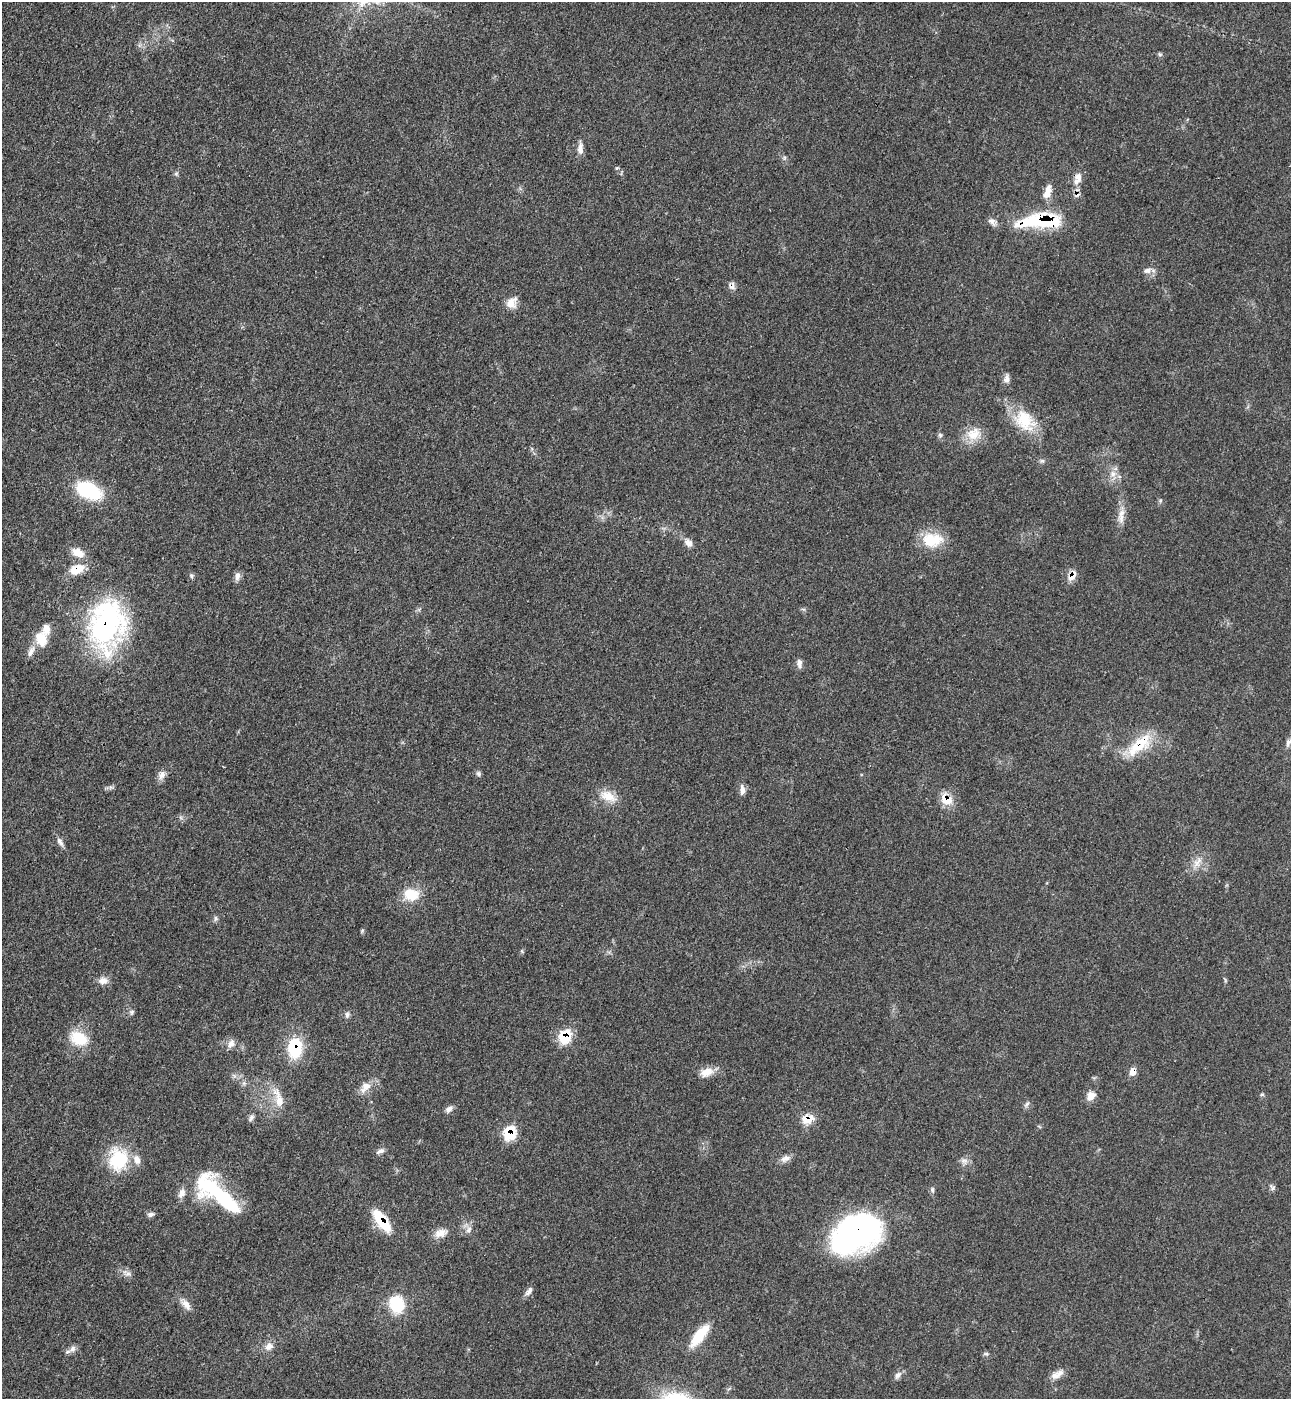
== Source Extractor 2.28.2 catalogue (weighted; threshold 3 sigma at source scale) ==
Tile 11 of 4 x 4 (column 3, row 3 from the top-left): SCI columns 2956-4244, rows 1455-2851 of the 5774 x 5700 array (HDU 1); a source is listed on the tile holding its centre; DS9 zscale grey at full resolution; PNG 1293 x 1401 px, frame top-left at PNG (2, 2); no overlay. Shown black and unused: <1% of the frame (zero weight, under 3 of 4 exposures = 6% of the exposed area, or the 3 px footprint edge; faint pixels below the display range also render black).
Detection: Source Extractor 2.28.2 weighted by HDU 2 'WHT'; one run over the whole footprint, this tile lists its part. Background 0.0713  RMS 0.0055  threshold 0.0245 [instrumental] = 3 sigma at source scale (4.5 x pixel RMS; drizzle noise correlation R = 1.50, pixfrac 1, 0.05/0.05 arcsec/px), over >= 5 px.
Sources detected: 86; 1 inside a brighter object's white glare — not listed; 4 inside a brighter listed object's ellipse — not listed separately; the other 81 listed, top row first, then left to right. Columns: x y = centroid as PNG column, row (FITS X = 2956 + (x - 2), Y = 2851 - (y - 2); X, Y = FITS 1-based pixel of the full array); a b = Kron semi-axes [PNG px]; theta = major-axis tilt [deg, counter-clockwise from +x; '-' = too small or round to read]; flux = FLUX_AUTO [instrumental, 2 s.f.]
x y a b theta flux
1160 54 6 5 - 0.93
580 149 15 7 -89 3.2
176 174 7 6 - 1.1
1077 178 16 10 72 5.4
1048 192 19 8 75 5.7
1041 221 51 15 3 45
1147 271 11 8 10 2.6
732 286 10 8 -49 2.4
512 303 15 11 49 5.6
1006 379 10 8 89 2.6
1024 420 29 23 -44 20
973 434 21 17 19 9.6
940 435 6 5 - 1.1
1042 461 7 4 -1 0.98
1113 474 10 8 -88 3.7
88 490 26 15 -26 36
1121 517 17 9 81 4.7
932 540 28 19 2 16
689 543 10 9 - 3
78 553 16 10 -25 6.7
77 569 17 10 21 10
191 576 7 6 - 1.1
237 576 12 7 82 2.5
1072 576 14 8 55 4.9
107 625 52 36 81 110
41 639 19 14 -74 11
31 651 16 7 63 3.5
799 663 12 7 -85 2.4
1288 743 9 6 57 1.8
1139 745 41 16 41 20
479 774 7 6 - 1.3
162 775 13 8 68 3.1
742 790 14 6 -87 3
608 796 25 12 -23 8.5
946 799 17 12 -40 8.5
60 842 13 6 -60 2.3
1197 862 18 9 53 5.6
411 895 18 14 -13 13
215 918 7 6 - 1.2
362 931 6 4 73 0.81
1225 980 6 4 -73 0.71
103 981 12 9 0 3.7
132 1012 8 6 49 1.2
347 1015 8 5 90 1.5
565 1037 13 11 68 18
79 1038 22 16 -25 16
231 1043 12 9 49 3.4
295 1048 20 14 88 27
706 1072 19 11 16 6.3
1133 1072 9 7 -87 3.7
244 1083 7 4 72 1.1
365 1087 19 11 48 5.8
1262 1094 6 4 1 0.73
1091 1096 12 9 54 4.3
278 1098 33 10 -73 8.8
1027 1104 9 5 49 1.4
449 1109 11 7 36 2.2
251 1118 9 6 53 1.6
808 1119 15 11 22 7.4
509 1133 9 8 - 27
381 1151 11 6 23 2
785 1158 14 8 26 3
119 1159 26 21 -89 28
932 1190 8 5 -83 1.1
182 1193 14 8 69 3.6
226 1201 68 20 -43 49
151 1214 10 6 10 1.6
382 1221 22 9 -53 24
469 1229 11 7 62 2.5
440 1233 18 11 18 5.4
856 1233 51 34 29 140
127 1273 12 8 -31 2.7
529 1291 13 6 52 2.3
186 1304 19 8 -51 4.3
397 1304 20 15 -67 20
699 1335 31 10 52 16
269 1346 12 10 39 3.7
73 1349 10 7 62 2.1
986 1354 8 5 -7 1
898 1375 12 7 49 2.3
1055 1375 14 8 -8 3.7
Overlapping masked pixels (flux is a lower limit): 15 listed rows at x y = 1077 178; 1041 221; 732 286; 77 569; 1072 576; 107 625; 1139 745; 946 799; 565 1037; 295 1048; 1133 1072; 808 1119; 509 1133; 382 1221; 856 1233
Unlisted compact peaks at least as high as the median listed source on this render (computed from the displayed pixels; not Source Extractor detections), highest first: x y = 1273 1188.